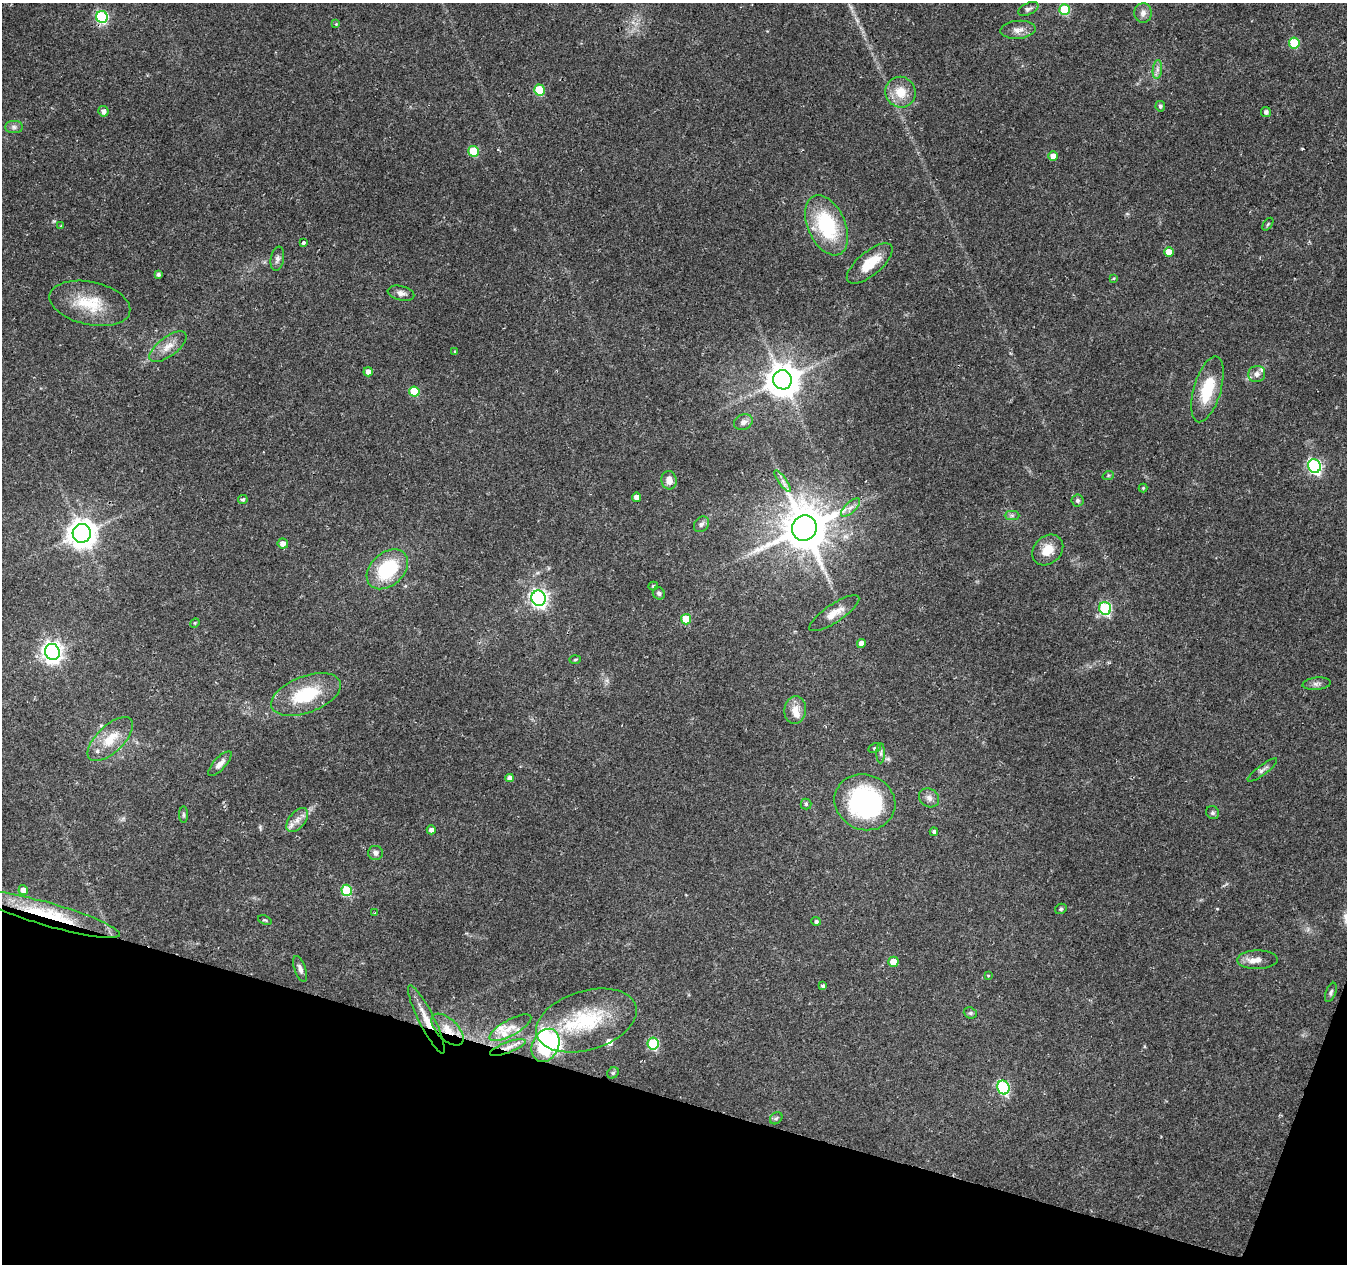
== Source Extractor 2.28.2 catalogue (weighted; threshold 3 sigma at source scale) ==
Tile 15 of 4 x 4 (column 3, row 4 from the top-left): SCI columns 2698-4042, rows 280-1541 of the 5387 x 5542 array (HDU 1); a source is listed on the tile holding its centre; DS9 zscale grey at full resolution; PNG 1349 x 1266 px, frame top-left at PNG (2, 3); each listed source drawn as its Kron ellipse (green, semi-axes under 4 px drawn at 4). Shown black and unused: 14% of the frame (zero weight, under 2 of 3 exposures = <1% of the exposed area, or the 3 px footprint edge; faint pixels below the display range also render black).
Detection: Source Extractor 2.28.2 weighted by HDU 2 'WHT'; one run over the whole footprint, this tile lists its part. Background 0.0295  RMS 0.0033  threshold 0.015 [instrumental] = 3 sigma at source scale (4.5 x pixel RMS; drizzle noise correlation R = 1.50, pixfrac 1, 0.0396/0.0396 arcsec/px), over >= 5 px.
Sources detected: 114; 1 cosmic-ray / hot-pixel residue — neither listed nor drawn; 10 inside a brighter listed object's ellipse — not listed separately; the other 103 listed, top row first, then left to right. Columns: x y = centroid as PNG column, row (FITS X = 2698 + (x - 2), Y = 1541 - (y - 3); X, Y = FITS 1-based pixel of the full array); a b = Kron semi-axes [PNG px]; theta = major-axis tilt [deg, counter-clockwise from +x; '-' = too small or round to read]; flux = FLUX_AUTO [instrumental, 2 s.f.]
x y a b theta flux
1028 9 11 5 26 1.1
1065 10 5 5 - 17
1143 13 10 9 - 1.7
102 17 6 6 - 37
336 24 4 4 - 0.34
1018 30 17 9 5 2.5
1294 43 5 5 - 15
1157 69 9 4 82 1.1
539 90 5 5 - 16
901 92 15 15 - 6.4
1160 106 5 5 - 0.77
103 111 5 5 - 1.5
1266 112 5 5 - 1
14 127 9 6 -1 1
474 151 5 5 - 15
1053 156 5 5 - 2.5
1268 224 7 4 53 0.44
827 225 32 18 -66 26
61 226 3 3 - 0.4
303 243 4 3 - 1.2
1169 252 5 5 - 4.3
277 259 12 6 80 1.3
870 264 28 11 40 8
158 274 4 4 - 0.72
1114 279 4 4 - 0.49
401 293 13 7 -14 1.6
90 303 41 21 -12 14
168 347 22 9 37 4.1
455 352 3 2 - 0.41
368 372 4 4 - 2.1
1257 374 8 8 - 1.6
782 380 9 9 - 730
1207 389 34 13 74 13
414 392 5 5 - 11
743 422 10 7 29 1.5
1314 466 7 6 - 63
1108 476 6 3 20 0.37
669 480 9 7 -81 2.7
783 481 13 3 -55 1.1
1143 488 4 4 - 0.37
636 497 4 4 - 1.8
243 499 5 4 - 0.63
1077 500 6 6 - 0.73
850 507 12 5 44 1.5
1012 515 7 4 0 0.71
701 524 8 6 51 1.1
804 528 13 12 - 1500
82 533 9 9 - 470
283 544 5 5 - 2.1
1048 550 17 13 43 5.2
387 569 23 16 42 20
653 586 5 4 - 0.51
659 593 6 5 - 0.83
539 598 7 7 - 120
1105 608 6 6 - 36
834 613 29 9 34 4.1
686 619 5 5 - 8.7
195 623 5 4 - 0.41
861 643 4 4 - 2
52 652 8 7 - 190
575 660 5 3 - 0.35
1317 684 14 6 6 1.3
306 694 36 18 20 18
795 710 14 11 84 3.5
110 739 28 13 43 7.6
874 748 6 4 26 0.49
881 753 10 4 90 0.76
220 764 16 6 47 1.9
1262 770 18 5 37 1.2
510 778 4 4 - 1.7
929 798 10 9 - 1.9
865 802 31 27 -24 53
806 804 5 5 - 0.61
1213 813 7 6 - 0.72
183 815 8 4 -89 0.53
297 820 14 8 51 2.5
431 830 4 4 - 1.3
934 832 4 4 - 0.75
375 853 7 7 - 1.3
23 890 5 4 - 1.9
347 890 6 5 - 19
1061 909 6 5 - 0.62
374 913 3 2 - 0.33
49 915 73 11 -16 22
265 920 7 4 -22 0.46
816 921 5 4 - 0.76
1257 960 20 9 1 3
893 962 5 5 - 5.7
300 969 13 5 -71 1.4
988 975 3 3 - 0.45
823 986 4 3 - 0.77
1331 992 10 5 67 0.79
970 1013 7 5 -19 0.66
426 1019 38 7 -63 6.1
586 1020 52 29 17 26
510 1028 23 8 29 3.4
448 1030 20 10 -45 4.5
653 1043 6 5 - 24
545 1045 17 13 63 58
508 1047 19 5 20 2
613 1073 6 5 - 0.55
1003 1088 7 6 - 40
776 1118 7 5 42 0.64
Overlapping masked pixels (flux is a lower limit): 4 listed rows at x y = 49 915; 426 1019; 448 1030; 508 1047